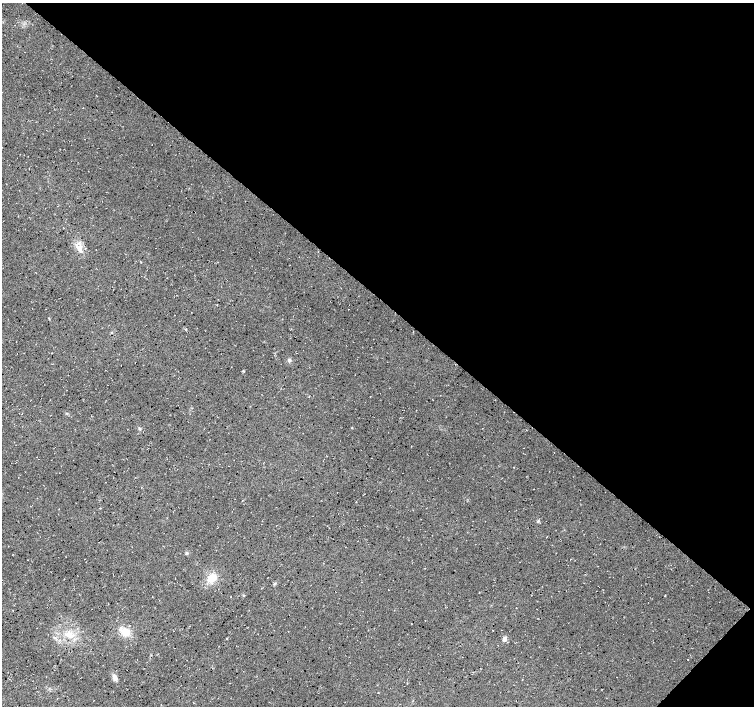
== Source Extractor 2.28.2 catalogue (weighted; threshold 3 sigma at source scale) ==
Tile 8 of 4 x 4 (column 4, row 2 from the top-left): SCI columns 4512-6014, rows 2980-4387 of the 6019 x 6027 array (HDU 1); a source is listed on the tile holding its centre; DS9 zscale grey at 2 x 2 block average (1 PNG px = mean of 2 x 2 image px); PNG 756 x 708 px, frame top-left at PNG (2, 3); no overlay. Shown black and unused: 43% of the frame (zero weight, under 3 of 4 exposures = <1% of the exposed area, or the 3 px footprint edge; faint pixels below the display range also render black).
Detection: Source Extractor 2.28.2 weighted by HDU 2 'WHT'; one run over the whole footprint, this tile lists its part. Background 0.0167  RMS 0.0059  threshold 0.0266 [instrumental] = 3 sigma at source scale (4.5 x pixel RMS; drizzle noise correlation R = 1.50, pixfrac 1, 0.0396/0.0396 arcsec/px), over >= 5 px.
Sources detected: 18; all 18 listed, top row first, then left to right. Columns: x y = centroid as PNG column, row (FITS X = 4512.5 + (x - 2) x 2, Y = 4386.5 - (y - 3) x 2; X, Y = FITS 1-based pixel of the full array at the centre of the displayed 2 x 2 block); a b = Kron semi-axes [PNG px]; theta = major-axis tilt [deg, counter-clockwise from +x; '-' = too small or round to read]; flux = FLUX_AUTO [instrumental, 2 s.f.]
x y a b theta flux
79 248 11 6 -61 10
49 319 3 2 - 0.82
185 329 3 2 - 1.2
289 360 4 4 - 3
243 371 3 3 - 1
139 428 4 3 - 1.8
352 428 3 2 - 0.69
513 467 2 2 - 0.57
538 521 4 3 - 1.7
186 553 4 4 - 1.7
211 578 10 8 34 18
274 584 5 2 - 1.4
479 592 2 2 - 0.57
126 632 10 8 -19 18
69 634 10 8 -62 14
227 638 2 2 - 0.95
504 639 5 4 - 4.4
115 677 9 5 -54 5.2
Diffuse or blended objects may show on this block-average render without a row.